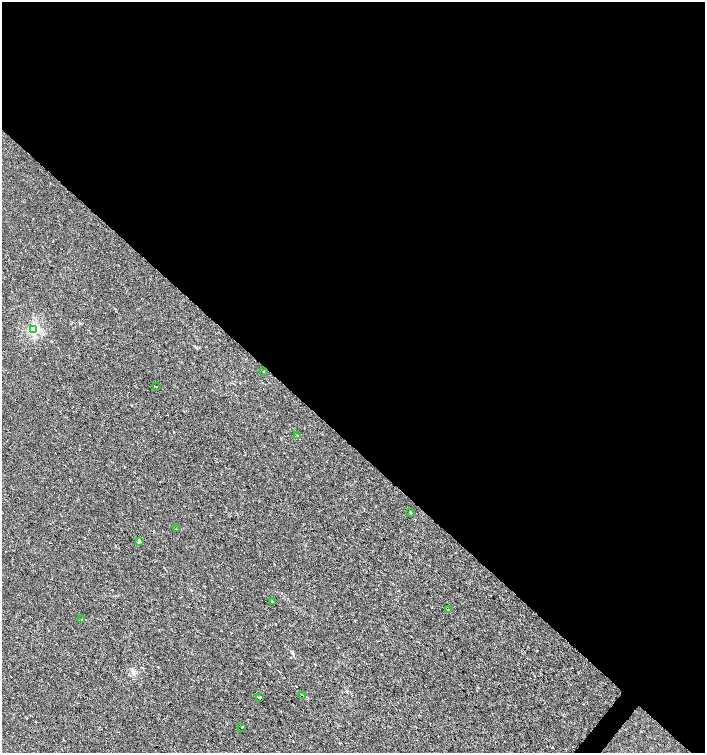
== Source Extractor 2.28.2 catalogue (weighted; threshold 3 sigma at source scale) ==
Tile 3 of 4 x 4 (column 3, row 1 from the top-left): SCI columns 3047-4452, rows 4505-6005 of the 6028 x 6010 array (HDU 1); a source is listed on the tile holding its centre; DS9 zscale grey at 2 x 2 block average (1 PNG px = mean of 2 x 2 image px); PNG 707 x 755 px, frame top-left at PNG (2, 2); each listed source drawn as its Kron ellipse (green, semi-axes under 4 px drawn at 4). Shown black and unused: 60% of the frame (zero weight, under 2 of 3 exposures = <1% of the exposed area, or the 3 px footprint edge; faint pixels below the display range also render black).
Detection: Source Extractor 2.28.2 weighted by HDU 2 'WHT'; one run over the whole footprint, this tile lists its part. Background 2.31e-04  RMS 0.0021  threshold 0.00961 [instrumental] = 3 sigma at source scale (4.5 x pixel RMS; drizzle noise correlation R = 1.50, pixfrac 1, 0.0396/0.0396 arcsec/px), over >= 5 px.
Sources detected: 14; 1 cosmic-ray / hot-pixel residue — neither listed nor drawn; the other 13 listed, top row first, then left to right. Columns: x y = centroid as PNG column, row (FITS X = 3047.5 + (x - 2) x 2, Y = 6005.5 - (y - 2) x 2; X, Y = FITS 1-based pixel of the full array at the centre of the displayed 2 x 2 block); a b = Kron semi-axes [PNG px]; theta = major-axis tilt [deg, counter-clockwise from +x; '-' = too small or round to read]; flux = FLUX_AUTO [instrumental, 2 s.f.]
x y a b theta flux
34 329 3 3 - 71
263 371 3 2 - 0.32
156 387 2 2 - 1.1
298 436 2 2 - 0.41
411 513 2 2 - 0.7
176 529 2 2 - 0.25
139 541 3 3 - 0.66
272 602 2 2 - 0.78
448 610 3 2 - 0.2
82 620 2 2 - 0.34
303 695 2 2 - 0.27
259 698 2 2 - 3
242 727 2 2 - 0.58
Diffuse or blended objects may show on this block-average render without a row.